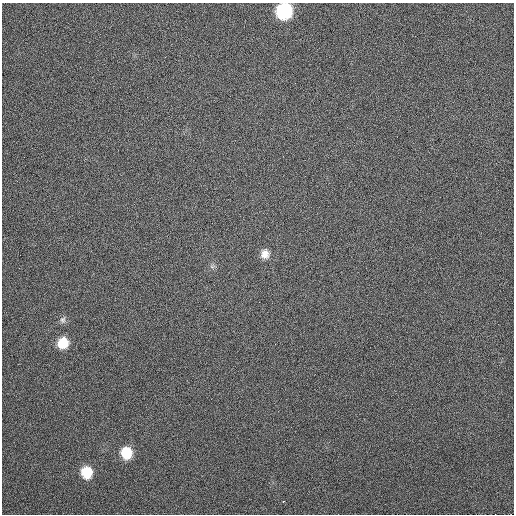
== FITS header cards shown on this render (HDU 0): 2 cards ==
NAXIS1  =                  512
NAXIS2  =                  512

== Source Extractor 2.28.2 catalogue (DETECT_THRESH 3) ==
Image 512 x 512 px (HDU 0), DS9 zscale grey, 1 PNG px = 1 image px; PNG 516 x 516 px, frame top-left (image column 1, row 512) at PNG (2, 3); no overlay
Background 324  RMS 6.1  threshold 18.4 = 3 sigma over >= 5 px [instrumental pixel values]
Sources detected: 8; all 8 listed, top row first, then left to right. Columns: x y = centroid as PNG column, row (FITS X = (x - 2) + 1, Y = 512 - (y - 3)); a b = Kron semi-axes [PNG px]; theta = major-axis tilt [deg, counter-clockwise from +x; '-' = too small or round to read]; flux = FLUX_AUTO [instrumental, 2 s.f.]
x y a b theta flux
284 11 11 10 - 45000
265 254 11 10 - 3200
212 267 7 4 0 860
63 320 10 7 70 1600
63 343 12 11 - 8900
126 453 11 10 - 10000
86 472 10 9 - 10000
283 501 3 3 - 4100
At the frame edge (FLAGS 8, measured only in part): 1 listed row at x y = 284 11